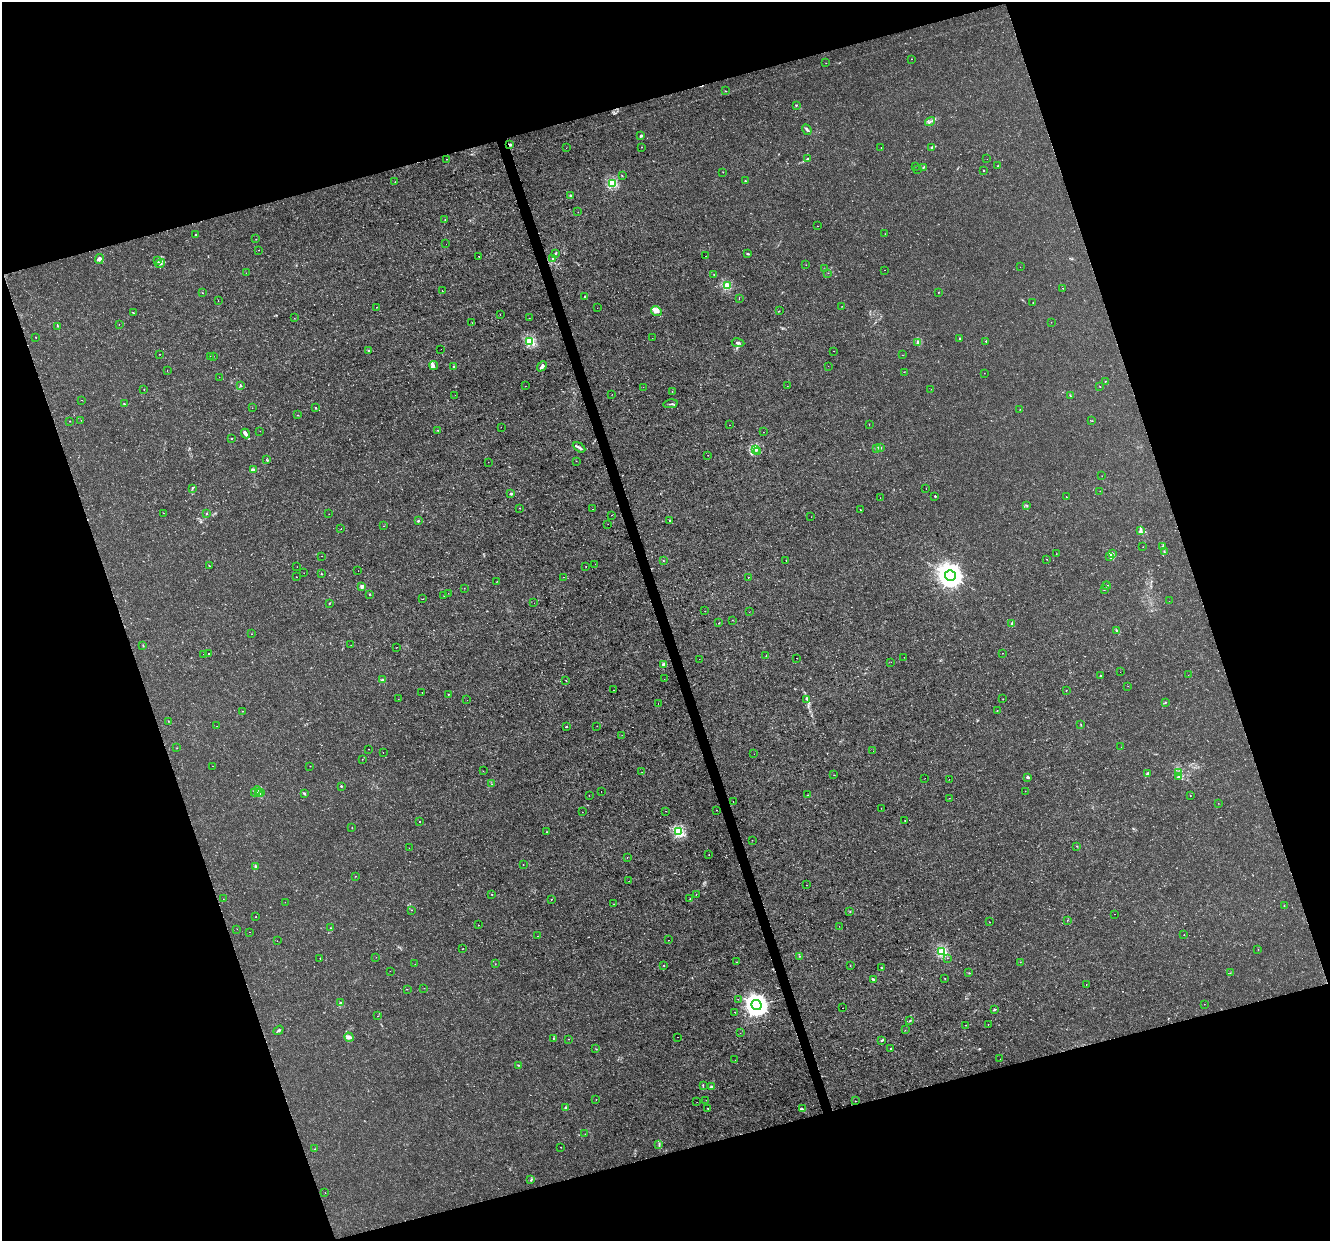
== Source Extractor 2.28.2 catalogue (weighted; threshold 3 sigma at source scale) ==
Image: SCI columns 2-5310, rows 112-5067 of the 5310 x 5126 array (HDU 1 of 3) = the unmasked area's bounding box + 8 px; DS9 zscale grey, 4 x 4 block average (1 PNG px = mean of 4 x 4 image px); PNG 1332 x 1243 px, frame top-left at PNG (2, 2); each listed source drawn as its Kron ellipse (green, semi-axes under 4 px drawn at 4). Shown black and unused: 37% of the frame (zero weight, under 3 of 4 exposures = <1% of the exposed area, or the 3 px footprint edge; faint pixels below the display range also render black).
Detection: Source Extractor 2.28.2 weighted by HDU 2 'WHT'. Background 0.00258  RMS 8.2e-04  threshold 0.00367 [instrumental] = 3 sigma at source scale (4.5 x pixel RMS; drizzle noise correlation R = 1.50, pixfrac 1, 0.0396/0.0396 arcsec/px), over >= 5 px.
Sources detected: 395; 5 too faint to see at this stretch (4 x 4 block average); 6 cosmic-ray / hot-pixel residue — neither listed nor drawn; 8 coinciding with a brighter row at this scale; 8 inside a brighter listed object's ellipse — not listed separately; the other 368 listed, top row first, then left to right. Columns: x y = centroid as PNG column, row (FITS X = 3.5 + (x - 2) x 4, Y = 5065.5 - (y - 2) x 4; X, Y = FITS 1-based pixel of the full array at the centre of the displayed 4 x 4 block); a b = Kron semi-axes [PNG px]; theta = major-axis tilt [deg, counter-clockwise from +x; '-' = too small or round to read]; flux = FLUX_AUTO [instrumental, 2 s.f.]
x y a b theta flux
911 59 2 2 - 0.14
826 63 2 2 - 0.15
725 91 2 2 - 0.23
796 105 2 2 - 0.33
930 121 5 2 - 0.69
807 130 5 2 - 0.86
641 136 2 2 - 1.2
510 145 3 2 - 0.79
641 147 2 2 - 0.4
932 147 4 2 - 0.73
566 148 2 2 - 0.096
881 148 2 2 - 0.32
807 158 3 2 - 0.51
446 159 2 2 - 0.27
987 159 2 2 - 0.076
916 166 2 2 - 0.15
998 166 2 2 - 0.19
923 167 3 2 - 0.54
917 169 2 2 - 0.11
983 170 2 2 - 0.28
723 172 2 2 - 0.15
622 176 2 2 - 0.21
745 181 2 2 - 0.42
395 182 2 2 - 0.25
612 183 2 2 - 43
570 196 3 2 - 0.66
578 212 2 2 - 0.15
445 219 2 2 - 0.15
817 226 2 2 - 0.19
885 234 2 2 - 0.089
196 235 2 2 - 0.58
256 239 2 2 - 0.12
446 244 2 2 - 0.11
259 250 2 2 - 0.19
556 253 3 2 - 0.43
748 254 4 2 - 0.48
479 256 2 2 - 0.27
706 256 2 2 - 0.15
552 258 2 2 - 0.33
99 259 5 3 - 1.2
157 260 2 2 - 0.29
160 263 5 2 - 0.79
806 265 2 2 - 0.14
1020 267 2 2 - 0.11
824 269 2 2 - 0.15
885 270 2 2 - 0.088
246 273 2 2 - 0.077
828 273 2 2 - 0.11
714 275 2 2 - 0.18
727 286 2 2 - 30
1063 288 2 2 - 0.13
442 291 2 2 - 0.15
938 292 2 2 - 0.15
202 293 2 2 - 0.15
585 297 2 2 - 0.59
739 298 2 2 - 0.26
218 300 2 2 - 0.074
1033 302 2 2 - 0.17
842 306 2 2 - 0.18
376 307 2 2 - 0.099
597 308 2 2 - 0.086
656 311 5 4 - 2.7
779 311 2 2 - 0.21
133 313 3 2 - 0.34
500 315 2 2 - 0.19
294 318 2 2 - 0.1
529 318 2 2 - 0.13
1051 322 2 2 - 0.1
472 323 2 2 - 0.075
119 324 2 2 - 0.11
57 326 2 2 - 0.24
36 337 2 2 - 0.25
652 338 2 2 - 0.14
960 339 2 2 - 0.64
530 341 2 2 - 46
986 341 2 2 - 0.43
738 343 6 2 -10 0.93
918 343 3 2 - 0.82
441 349 2 2 - 0.059
368 351 2 2 - 0.21
833 351 2 2 - 0.13
160 354 2 2 - 0.23
902 355 2 2 - 0.093
210 356 2 2 - 0.13
213 356 2 2 - 0.088
433 365 4 3 - 1.1
542 366 6 3 47 1.8
828 366 2 2 - 0.074
453 367 2 2 - 0.22
167 371 2 2 - 0.14
904 372 2 2 - 0.15
984 373 2 2 - 0.3
219 377 2 2 - 0.12
1105 381 2 2 - 0.22
240 385 4 2 - 0.38
525 386 2 2 - 0.1
787 386 2 2 - 0.17
643 387 2 2 - 0.078
1100 387 2 2 - 0.14
931 389 2 2 - 0.12
144 390 2 2 - 0.15
672 392 2 2 - 0.098
612 394 2 2 - 0.1
455 395 2 2 - 0.066
1071 396 2 2 - 0.19
82 400 2 2 - 0.12
124 404 2 2 - 0.37
670 404 7 2 12 0.73
252 408 2 2 - 0.076
316 408 2 2 - 0.45
1020 409 2 2 - 0.13
297 415 2 2 - 0.11
81 420 2 2 - 0.12
70 421 2 2 - 0.21
1092 421 2 2 - 0.19
869 424 2 2 - 0.12
729 425 2 2 - 0.092
501 427 2 2 - 0.083
438 430 2 2 - 0.28
260 431 2 2 - 0.092
763 432 2 2 - 0.28
245 434 5 2 - 2.9
231 439 2 2 - 0.62
579 447 7 2 -30 1.1
881 447 3 2 - 0.37
755 449 2 2 - 1
876 449 3 2 - 0.46
758 452 2 2 - 0.44
708 455 2 2 - 0.12
266 460 2 2 - 0.14
576 461 2 2 - 0.15
488 462 2 2 - 0.3
253 469 3 3 - 0.74
1102 476 2 2 - 0.082
192 488 3 2 - 0.42
926 489 2 2 - 0.15
1100 491 2 2 - 0.16
511 494 2 2 - 3.2
935 496 2 2 - 1
1066 497 2 2 - 0.4
880 498 2 2 - 0.13
1026 505 2 2 - 0.22
520 508 2 2 - 0.19
593 509 2 2 - 0.32
860 510 2 2 - 0.17
164 513 2 2 - 0.25
207 513 2 2 - 0.35
329 514 2 2 - 0.073
611 515 2 2 - 0.44
811 517 2 2 - 0.091
670 520 2 2 - 0.35
418 521 2 2 - 0.44
608 524 2 2 - 0.19
383 526 2 2 - 0.21
341 528 2 2 - 0.18
1141 530 3 2 - 0.81
1143 547 2 2 - 0.094
1163 547 3 2 - 0.51
1164 552 2 2 - 0.18
1056 554 2 2 - 0.11
1113 554 4 3 - 1
321 556 2 2 - 0.088
1109 556 4 2 - 0.48
1046 559 2 2 - 0.15
663 560 2 2 - 0.28
786 560 2 2 - 0.11
595 564 2 2 - 0.25
209 566 4 2 - 0.34
586 566 2 2 - 0.16
297 567 2 2 - 0.11
358 571 2 2 - 0.11
304 573 2 2 - 0.13
321 573 3 2 - 0.32
950 576 5 5 - 760
296 577 2 2 - 0.21
564 577 2 2 - 0.17
748 577 2 2 - 0.13
497 582 2 2 - 0.12
1106 586 4 2 - 0.4
362 587 2 2 - 4.6
464 588 2 2 - 0.18
1104 590 2 2 - 0.12
448 593 2 2 - 0.085
369 594 2 2 - 0.2
444 596 2 2 - 0.12
423 599 2 2 - 0.21
1169 601 2 2 - 0.066
534 603 2 2 - 0.071
329 604 2 2 - 0.23
705 611 2 2 - 0.12
749 612 2 2 - 0.47
732 620 2 2 - 0.076
719 623 2 2 - 0.2
1012 623 3 2 - 0.62
1117 630 4 2 - 0.89
251 634 2 2 - 0.15
143 645 2 2 - 0.25
351 645 2 2 - 0.082
397 647 2 2 - 0.092
209 653 2 2 - 0.35
1002 653 2 2 - 0.15
203 654 2 2 - 0.07
766 656 2 2 - 0.21
904 657 2 2 - 0.14
797 658 2 2 - 0.32
699 659 2 2 - 0.074
891 662 2 2 - 0.11
663 665 4 3 - 0.83
1120 672 2 2 - 0.16
1100 675 2 2 - 0.29
1188 675 2 2 - 0.087
383 679 2 2 - 0.48
664 679 2 2 - 0.087
566 680 2 2 - 0.12
1128 686 2 2 - 0.091
614 690 2 2 - 0.2
1066 690 2 2 - 0.38
422 692 2 2 - 0.12
448 694 3 2 - 0.16
398 699 2 2 - 0.079
807 699 3 2 - 0.65
1003 699 2 2 - 0.18
467 700 2 2 - 0.086
1165 702 3 2 - 0.28
658 703 2 2 - 0.15
243 711 2 2 - 0.18
997 711 2 2 - 0.15
168 721 2 2 - 0.14
1081 725 2 2 - 0.24
217 726 2 2 - 0.072
597 726 2 2 - 0.074
566 727 2 2 - 0.56
622 735 2 2 - 0.072
1121 747 2 2 - 0.092
177 748 2 2 - 0.15
368 749 2 2 - 0.15
873 751 2 2 - 0.14
383 752 2 2 - 0.16
754 754 2 2 - 0.086
362 759 2 2 - 0.12
212 766 2 2 - 0.093
310 766 2 2 - 0.2
483 771 2 2 - 0.12
642 772 2 2 - 0.13
1179 772 2 2 - 0.17
1148 773 2 2 - 0.6
834 775 2 2 - 0.15
1028 777 4 2 - 0.71
1178 777 3 2 - 0.74
925 778 2 2 - 0.088
949 779 2 2 - 0.1
492 784 2 2 - 0.093
341 786 2 2 - 0.57
256 791 5 2 - 1.2
601 791 2 2 - 0.2
1025 791 2 2 - 0.16
259 793 2 2 - 0.25
261 793 4 2 - 0.77
304 794 3 2 - 0.4
807 795 2 2 - 0.16
589 796 2 2 - 0.076
1190 796 2 2 - 0.45
949 798 2 2 - 0.11
733 802 2 2 - 0.16
1218 803 2 2 - 0.091
881 808 2 2 - 0.096
717 810 2 2 - 0.26
666 811 2 2 - 0.11
582 812 2 2 - 0.13
905 821 2 2 - 0.18
420 822 2 2 - 0.37
352 827 2 2 - 0.19
547 832 2 2 - 0.22
678 832 2 2 - 60
752 840 2 2 - 0.1
1077 846 2 2 - 0.24
409 848 2 2 - 0.075
709 855 2 2 - 0.39
627 857 2 2 - 0.1
523 865 2 2 - 0.17
256 866 3 2 - 0.79
355 876 2 2 - 0.17
629 881 2 2 - 0.13
807 885 2 2 - 0.11
492 894 2 2 - 0.2
696 895 2 2 - 0.16
223 899 2 2 - 0.11
551 899 2 2 - 0.38
690 899 2 2 - 0.18
285 902 2 2 - 0.083
614 904 2 2 - 0.1
1284 906 3 2 - 0.26
411 910 2 2 - 0.11
850 912 2 2 - 0.2
1114 914 2 2 - 0.08
256 917 2 2 - 0.22
1067 920 2 2 - 0.12
990 922 2 2 - 0.19
478 925 2 2 - 0.26
839 926 2 2 - 0.14
331 928 2 2 - 0.26
237 929 2 2 - 0.17
249 932 2 2 - 0.21
1184 935 2 2 - 0.24
537 936 2 2 - 0.083
669 940 2 2 - 0.2
277 941 2 2 - 0.096
463 948 2 2 - 0.14
1258 949 2 2 - 0.13
942 951 2 2 - 47
800 956 2 2 - 0.19
376 957 2 2 - 0.17
320 958 2 2 - 0.15
947 958 2 2 - 0.12
737 962 2 2 - 0.16
1020 962 2 2 - 0.13
415 964 2 2 - 0.15
495 964 2 2 - 0.11
664 966 2 2 - 0.16
850 966 2 2 - 0.12
881 967 2 2 - 0.87
390 971 2 2 - 0.1
969 973 2 2 - 0.27
1230 973 2 2 - 0.21
945 978 2 2 - 0.27
873 979 3 2 - 0.98
1086 984 2 2 - 0.49
424 988 2 2 - 0.12
407 989 2 2 - 0.19
738 999 2 2 - 0.11
341 1003 3 2 - 0.53
1204 1004 2 2 - 0.092
756 1005 5 5 - 500
842 1008 2 2 - 0.4
994 1010 4 2 - 0.6
734 1012 2 2 - 0.26
378 1016 2 2 - 0.15
910 1021 3 2 - 0.35
988 1024 2 2 - 0.17
965 1025 2 2 - 0.14
279 1030 5 2 - 0.88
905 1030 2 2 - 0.15
740 1033 2 2 - 0.12
349 1037 5 2 - 0.78
677 1037 2 2 - 0.093
553 1039 3 2 - 0.28
568 1039 2 2 - 0.71
882 1041 4 2 - 0.47
891 1048 2 2 - 0.25
596 1049 2 2 - 0.24
1000 1059 2 2 - 0.061
735 1060 2 2 - 0.074
518 1065 3 2 - 0.31
703 1086 2 2 - 0.21
711 1086 2 2 - 2.2
596 1099 2 2 - 0.16
706 1100 2 2 - 0.11
855 1101 2 2 - 0.16
697 1102 2 2 - 0.07
565 1107 2 2 - 2
708 1108 2 2 - 0.2
802 1109 3 2 - 0.71
585 1134 2 2 - 0.096
659 1145 4 2 - 0.5
561 1147 2 2 - 0.19
315 1149 2 2 - 0.16
531 1180 3 2 - 0.44
325 1193 2 2 - 0.078
Overlapping masked pixels (flux is a lower limit): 1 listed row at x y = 510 145
Diffuse or blended objects may show on this block-average render without a row.